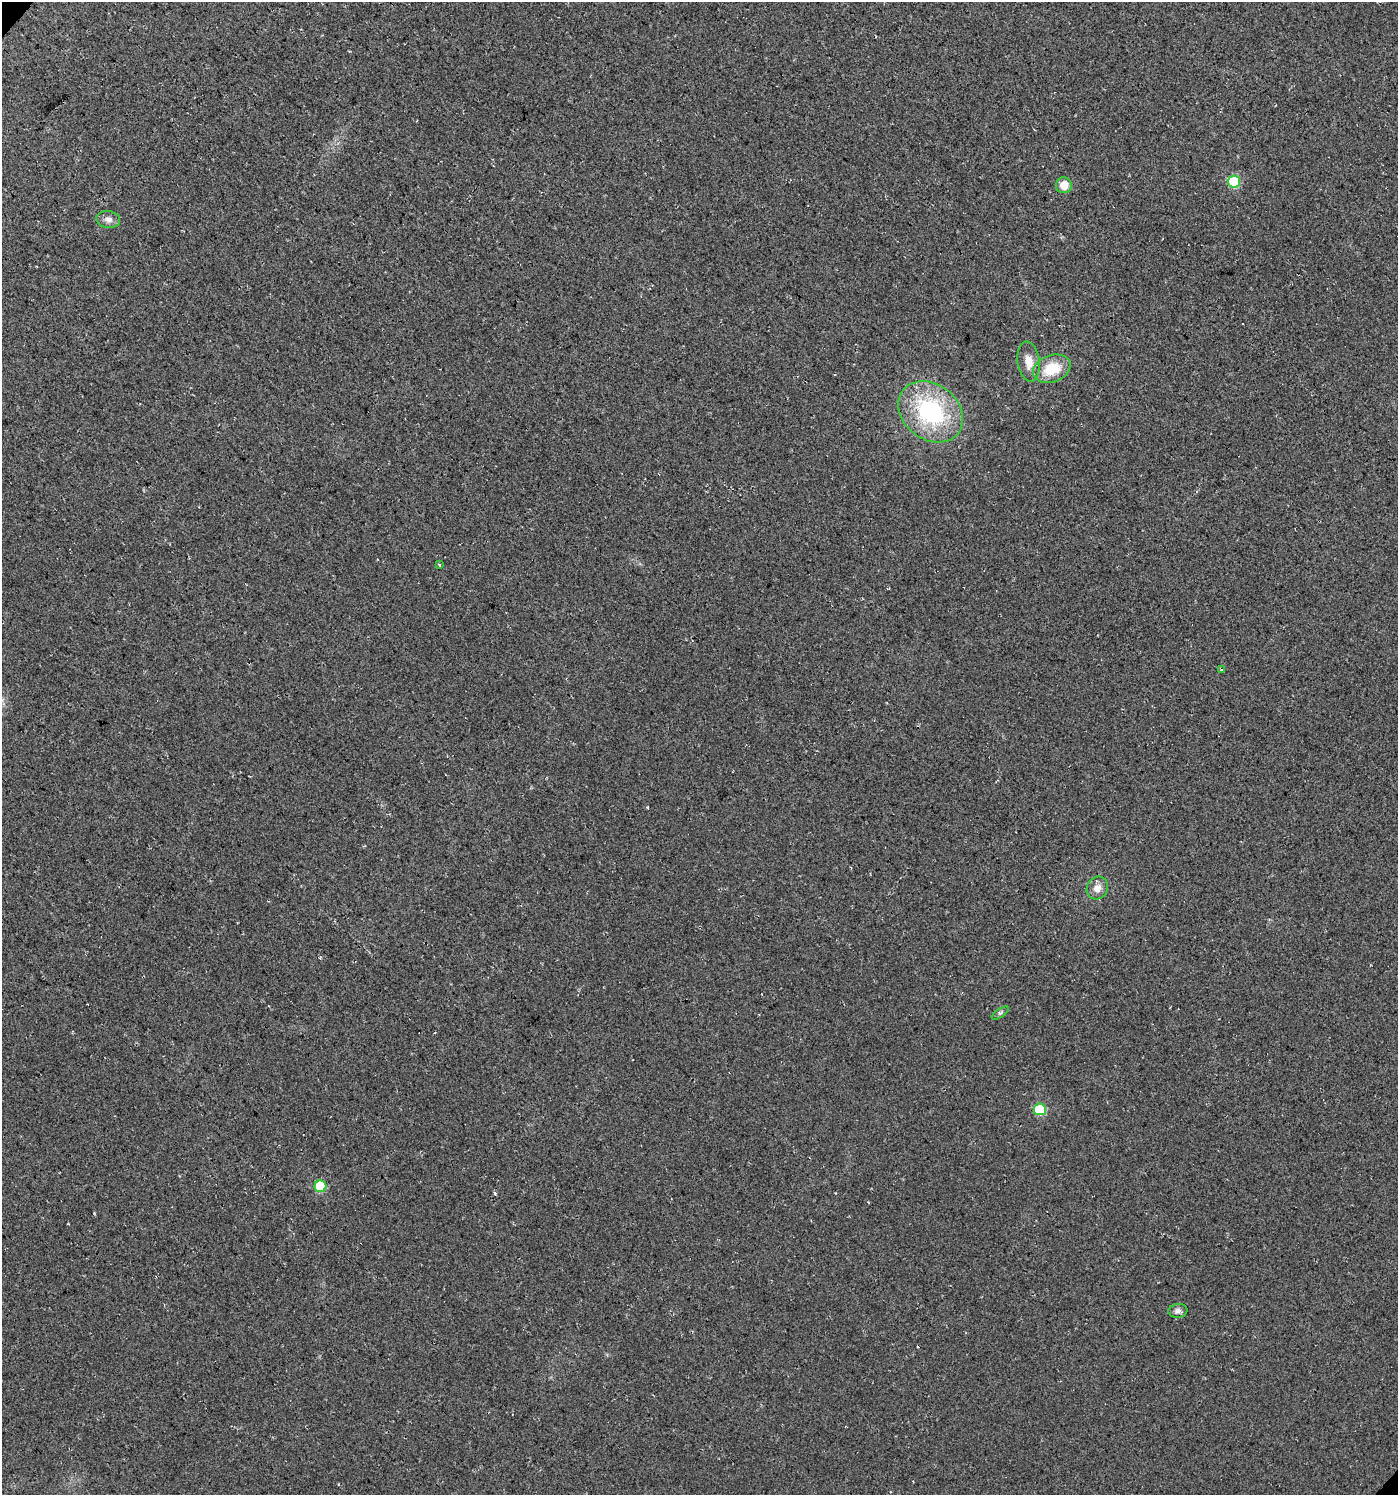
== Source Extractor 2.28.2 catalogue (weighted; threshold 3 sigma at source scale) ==
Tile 11 of 4 x 4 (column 3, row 3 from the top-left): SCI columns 3067-4462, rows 1535-3027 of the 6067 x 6059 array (HDU 1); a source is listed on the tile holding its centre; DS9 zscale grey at full resolution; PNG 1400 x 1497 px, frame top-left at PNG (2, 2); each listed source drawn as its Kron ellipse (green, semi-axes under 4 px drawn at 4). Shown black and unused: <1% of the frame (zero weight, under 3 of 4 exposures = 5% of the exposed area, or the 3 px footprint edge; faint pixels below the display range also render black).
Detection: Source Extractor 2.28.2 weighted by HDU 2 'WHT'; one run over the whole footprint, this tile lists its part. Background 0.03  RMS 0.0079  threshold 0.0358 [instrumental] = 3 sigma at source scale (4.5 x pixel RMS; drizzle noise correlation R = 1.50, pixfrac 1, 0.0396/0.0396 arcsec/px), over >= 5 px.
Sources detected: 14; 1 cosmic-ray / hot-pixel residue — neither listed nor drawn; the other 13 listed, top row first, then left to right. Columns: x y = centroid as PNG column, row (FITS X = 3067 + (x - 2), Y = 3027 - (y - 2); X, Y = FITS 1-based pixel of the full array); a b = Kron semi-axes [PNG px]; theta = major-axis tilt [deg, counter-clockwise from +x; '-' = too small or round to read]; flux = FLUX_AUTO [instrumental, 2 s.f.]
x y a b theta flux
1234 182 6 6 - 50
1064 185 8 8 - 9.9
108 220 12 8 -7 4.5
1029 362 20 11 -82 9.7
1052 369 19 13 20 24
931 412 35 27 -38 90
439 565 3 2 - 1.1
1221 670 3 2 - 0.5
1097 888 11 10 - 6.1
1000 1013 10 4 33 1.5
1040 1109 6 6 - 48
320 1186 6 6 - 36
1178 1311 9 7 6 3